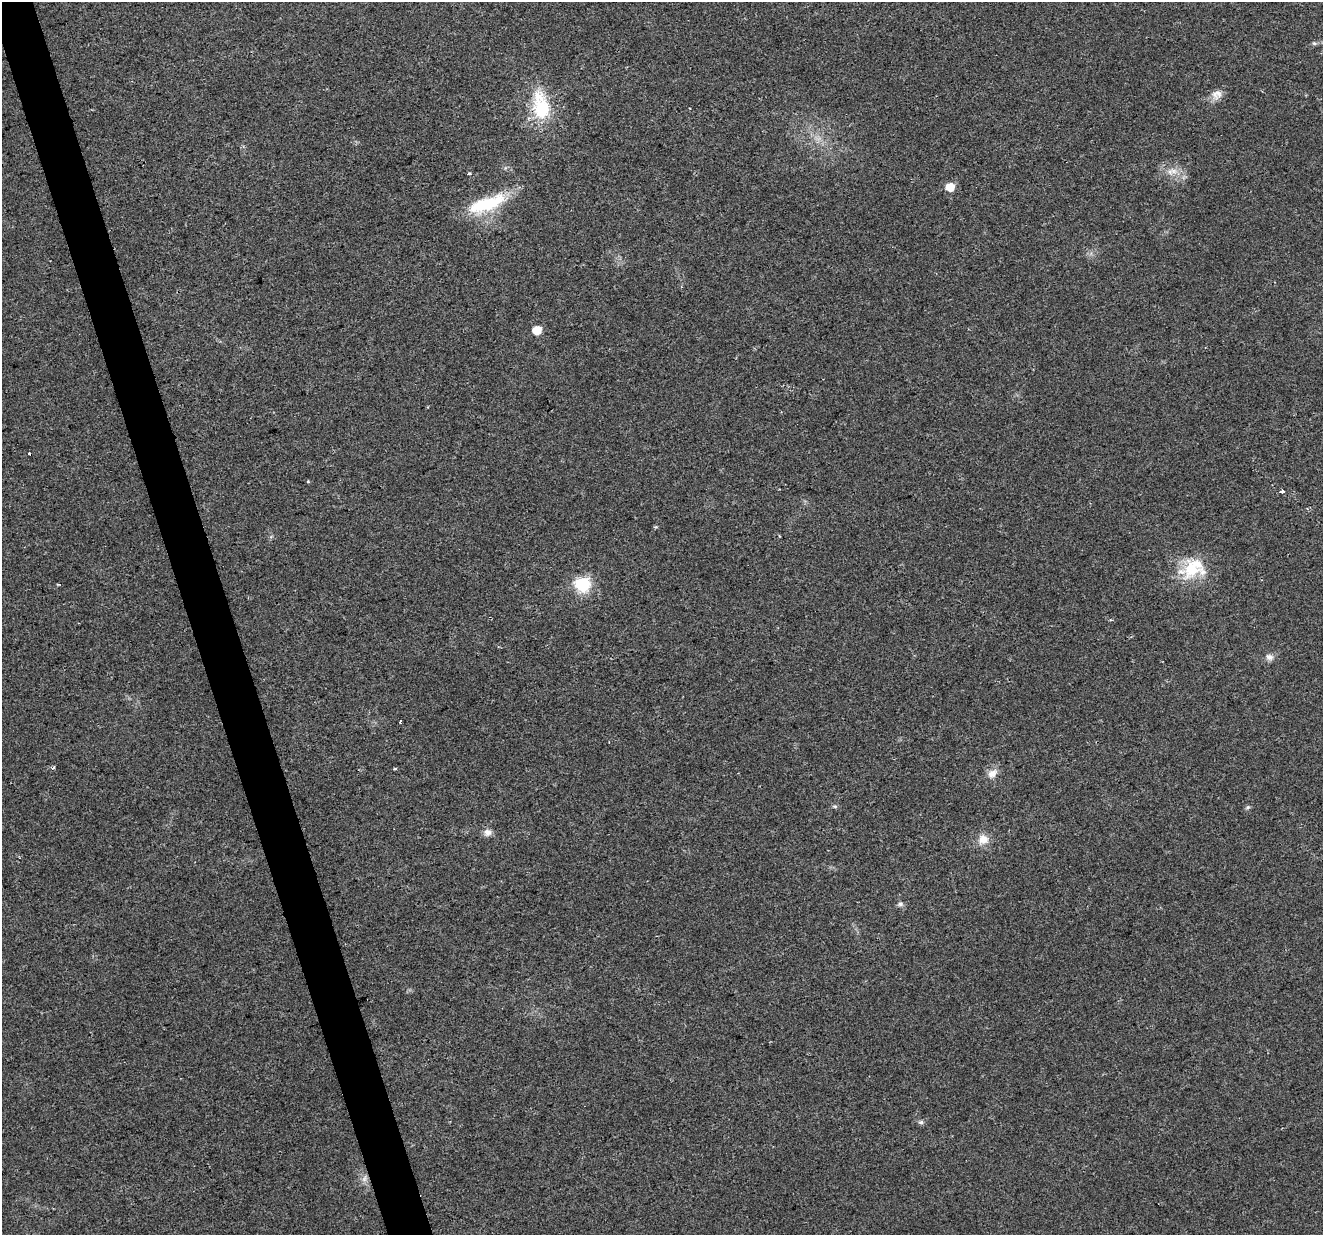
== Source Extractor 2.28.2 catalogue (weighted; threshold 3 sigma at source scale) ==
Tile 11 of 4 x 4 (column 3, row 3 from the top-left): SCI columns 2642-3962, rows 1290-2522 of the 5284 x 5097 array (HDU 1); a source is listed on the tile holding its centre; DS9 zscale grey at full resolution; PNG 1325 x 1237 px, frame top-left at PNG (2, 2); no overlay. Shown black and unused: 3% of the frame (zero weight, under 2 of 3 exposures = <1% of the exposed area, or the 3 px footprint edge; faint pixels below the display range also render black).
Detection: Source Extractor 2.28.2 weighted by HDU 2 'WHT'; one run over the whole footprint, this tile lists its part. Background 0.0261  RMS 0.0056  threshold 0.0253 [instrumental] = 3 sigma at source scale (4.5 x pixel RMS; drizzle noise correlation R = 1.50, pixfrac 1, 0.0396/0.0396 arcsec/px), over >= 5 px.
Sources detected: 30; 2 inside a brighter listed object's ellipse — not listed separately; the other 28 listed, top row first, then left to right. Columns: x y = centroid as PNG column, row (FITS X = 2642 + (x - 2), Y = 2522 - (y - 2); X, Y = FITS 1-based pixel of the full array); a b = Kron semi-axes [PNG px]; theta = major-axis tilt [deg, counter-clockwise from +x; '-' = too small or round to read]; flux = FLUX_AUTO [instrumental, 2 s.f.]
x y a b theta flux
1314 43 6 5 - 0.98
1217 95 15 13 39 4.6
542 109 26 21 -81 29
1174 171 13 7 -8 4.2
469 174 3 3 - 2.6
950 187 6 6 - 11
486 204 49 16 20 32
537 330 6 6 - 14
30 453 3 3 - 2
308 481 3 3 - 0.63
1282 491 4 3 - 6.2
656 527 5 3 - 0.62
1191 569 35 26 0 25
58 584 5 3 - 0.67
583 584 7 7 - 100
1110 619 4 4 - 0.72
1269 657 11 8 -27 2.7
400 722 3 3 - 3.3
53 768 6 3 43 0.83
395 769 5 3 - 0.66
992 773 13 10 42 4.8
835 806 6 5 - 0.92
1248 807 7 5 27 1.1
488 832 10 8 3 3.3
983 839 14 13 - 6.4
900 904 8 7 - 1.6
921 1122 7 5 11 1.2
364 1179 10 6 71 2.5